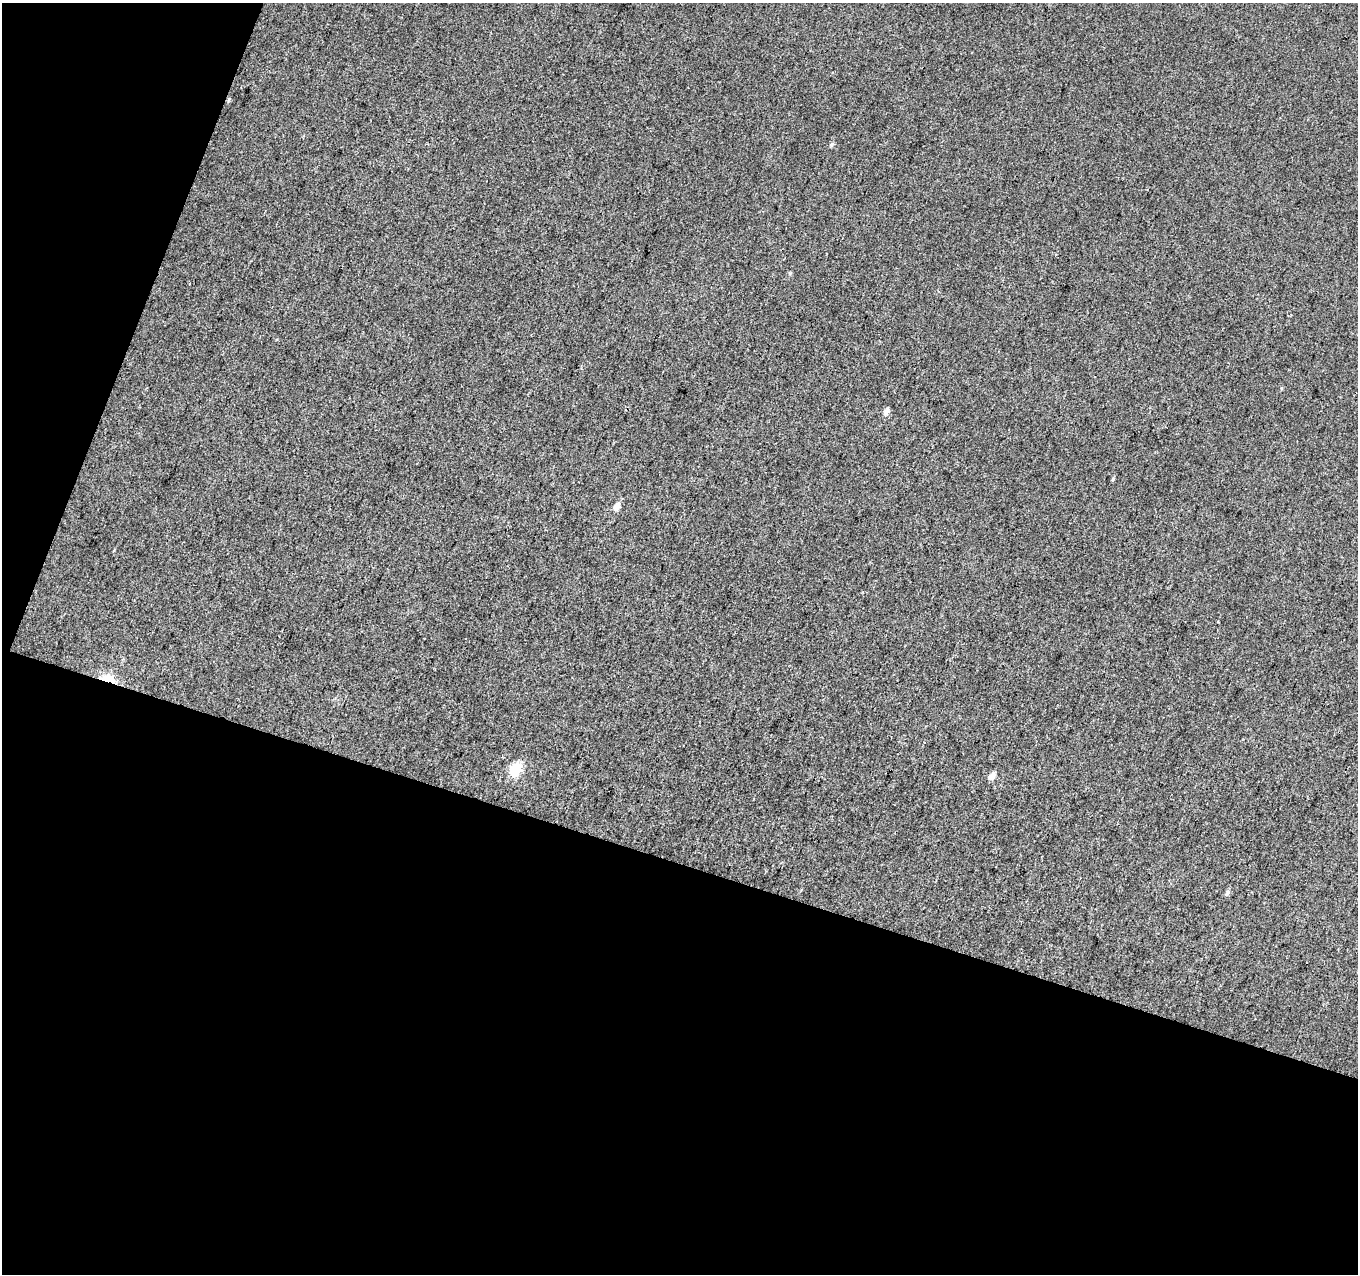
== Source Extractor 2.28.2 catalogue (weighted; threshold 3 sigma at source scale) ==
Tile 3 of 2 x 2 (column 1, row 2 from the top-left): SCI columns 2-1357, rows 127-1398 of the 2712 x 2779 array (HDU 1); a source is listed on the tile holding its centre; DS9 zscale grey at full resolution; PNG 1360 x 1276 px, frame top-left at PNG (2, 3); no overlay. Shown black and unused: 37% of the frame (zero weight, under 3 of 4 exposures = <1% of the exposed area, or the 3 px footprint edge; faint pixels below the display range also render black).
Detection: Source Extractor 2.28.2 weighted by HDU 2 'WHT'; one run over the whole footprint, this tile lists its part. Background 0.0147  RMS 0.011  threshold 0.0502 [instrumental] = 3 sigma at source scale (4.5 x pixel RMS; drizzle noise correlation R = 1.50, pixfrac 1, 0.0396/0.0396 arcsec/px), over >= 5 px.
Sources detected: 9; all 9 listed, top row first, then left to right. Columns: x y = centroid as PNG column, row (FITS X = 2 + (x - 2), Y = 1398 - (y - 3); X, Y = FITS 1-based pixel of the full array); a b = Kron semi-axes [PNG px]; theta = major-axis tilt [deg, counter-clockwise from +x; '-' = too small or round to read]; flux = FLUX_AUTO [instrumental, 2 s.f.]
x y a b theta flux
229 99 6 4 48 1.5
831 144 7 5 57 2
886 412 8 6 70 4.8
1113 479 5 4 - 1.2
617 506 8 6 64 7.5
108 679 20 9 -10 22
515 769 7 6 - 80
992 776 8 6 62 6.9
1227 893 7 6 - 2.5
Overlapping masked pixels (flux is a lower limit): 2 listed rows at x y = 229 99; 108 679